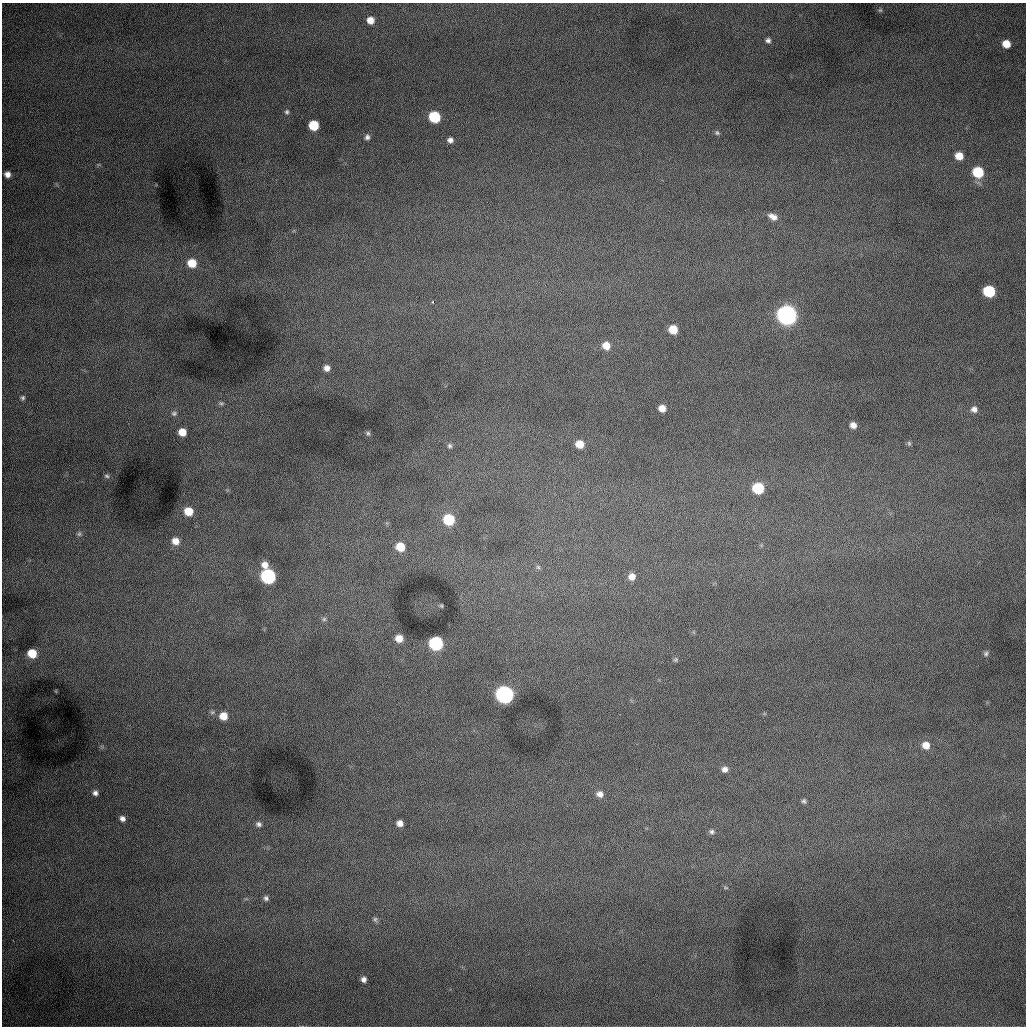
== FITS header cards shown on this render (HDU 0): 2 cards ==
NAXIS1  =                 1024 /fastest changing axis
NAXIS2  =                 1024 /next to fastest changing axis

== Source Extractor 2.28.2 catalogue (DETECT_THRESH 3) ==
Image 1024 x 1024 px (HDU 0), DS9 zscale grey, 1 PNG px = 1 image px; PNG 1028 x 1028 px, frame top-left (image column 1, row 1024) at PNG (2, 3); no overlay
Background 998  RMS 13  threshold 37.7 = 3 sigma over >= 5 px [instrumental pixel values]
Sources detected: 66; all 66 listed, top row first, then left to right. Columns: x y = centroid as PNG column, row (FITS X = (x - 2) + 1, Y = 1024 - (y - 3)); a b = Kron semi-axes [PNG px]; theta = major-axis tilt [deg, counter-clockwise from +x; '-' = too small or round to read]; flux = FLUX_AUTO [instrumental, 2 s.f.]
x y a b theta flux
880 10 6 4 42 1100
370 20 6 6 - 8500
768 40 7 6 - 2700
1006 44 6 6 - 12000
287 112 6 6 - 1800
434 117 7 7 - 59000
314 125 7 7 - 34000
717 133 7 5 -26 1600
367 137 6 6 - 2600
450 140 6 5 - 3600
959 156 6 6 - 11000
978 172 7 7 - 41000
7 174 6 5 - 4900
773 217 12 8 -26 6200
192 263 8 8 - 18000
989 291 8 7 - 60000
433 302 4 3 - 1500
787 315 9 8 - 740000
673 329 7 7 - 18000
606 346 8 7 - 11000
327 368 6 6 - 4700
23 398 6 5 - 1800
221 403 8 5 -8 1500
662 408 6 6 - 8300
974 409 8 8 - 4300
174 413 9 8 - 3000
853 425 6 6 - 5100
182 432 7 6 - 12000
368 433 7 5 -87 1500
909 443 7 5 -69 1600
580 444 7 6 - 14000
450 446 6 6 - 2000
107 476 7 5 -18 1700
758 488 7 7 - 51000
188 511 8 7 - 15000
449 520 7 7 - 51000
79 534 8 7 - 2300
175 541 8 8 - 8100
400 547 8 7 - 18000
265 565 8 8 - 6500
538 567 6 6 - 1700
268 576 8 7 - 190000
632 577 7 7 - 6600
441 606 5 4 - 1100
324 619 7 6 - 2100
399 638 7 7 - 10000
436 643 8 7 - 150000
32 653 7 7 - 20000
986 654 6 6 - 1800
676 660 6 6 - 1400
504 694 8 8 - 450000
212 712 7 6 - 1900
223 716 8 8 - 12000
926 745 9 8 - 8700
725 769 8 8 - 4500
95 793 7 6 - 3300
600 794 9 8 - 5200
804 801 6 6 - 1900
122 818 7 6 - 3500
400 823 6 5 - 5600
258 824 7 6 - 2700
712 832 7 6 - 2300
726 887 7 4 -20 1200
266 898 7 6 - 2500
375 919 7 5 -76 1800
364 979 6 5 - 3400